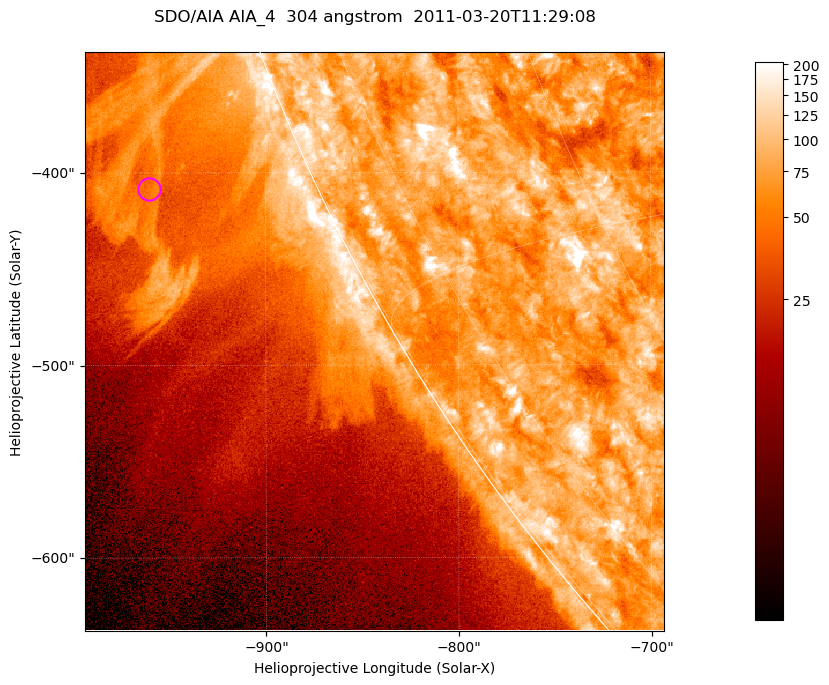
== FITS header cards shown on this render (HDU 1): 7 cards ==
TELESCOP= 'SDO/AIA '           / For AIA: SDO/AIA
INSTRUME= 'AIA_4   '           / For AIA: AIA_ATA1, AIA_ATA2, AIA_ATA3 or AIA_AT
WAVELNTH=                  304 / [angstrom] Wavelength
WAVEUNIT= 'angstrom'           / Wavelength unit: angstrom
DATE-OBS= '2011-03-20T11:29:08.123' / [ISO] Date when observation started; ISO 8
CTYPE1  = 'HPLN-TAN'           / CTYPE1; Typically HPLN
CTYPE2  = 'HPLT-TAN'           / CTYPE2; Typically HPLT

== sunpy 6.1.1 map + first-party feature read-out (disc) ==
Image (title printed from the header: SDO/AIA AIA_4  304 angstrom  2011-03-20T11:29:08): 501 x 501 px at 0.6 arcsec/px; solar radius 964 arcsec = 1606 px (partial field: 1.4% of the solar disc is inside the frame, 44% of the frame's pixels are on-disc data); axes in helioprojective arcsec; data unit not stated in the header (colour bar unlabelled)
Orientation: roll -0.132 deg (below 1 deg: not rotated)
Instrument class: DISC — disc imager (sunpy class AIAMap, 304 A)
Bright regions (active regions / flare kernels): reference = the on-disc median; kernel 5 px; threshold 5 sigma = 117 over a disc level ~77.3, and >= 1.15x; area >= 251 px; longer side >= 6 px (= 3.6 arcsec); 0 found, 0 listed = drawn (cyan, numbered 1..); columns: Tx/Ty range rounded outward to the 2 arcsec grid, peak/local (2 s.f.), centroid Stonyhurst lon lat
Off-limb structures (1.02-1.3 R_sun): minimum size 125 px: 4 found; the strongest spans PA ~110..115 deg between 1.02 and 1.15 R_sun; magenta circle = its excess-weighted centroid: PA ~115 deg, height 1.08 R_sun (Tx ~-960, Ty ~-408 arcsec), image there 2.1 x the reference